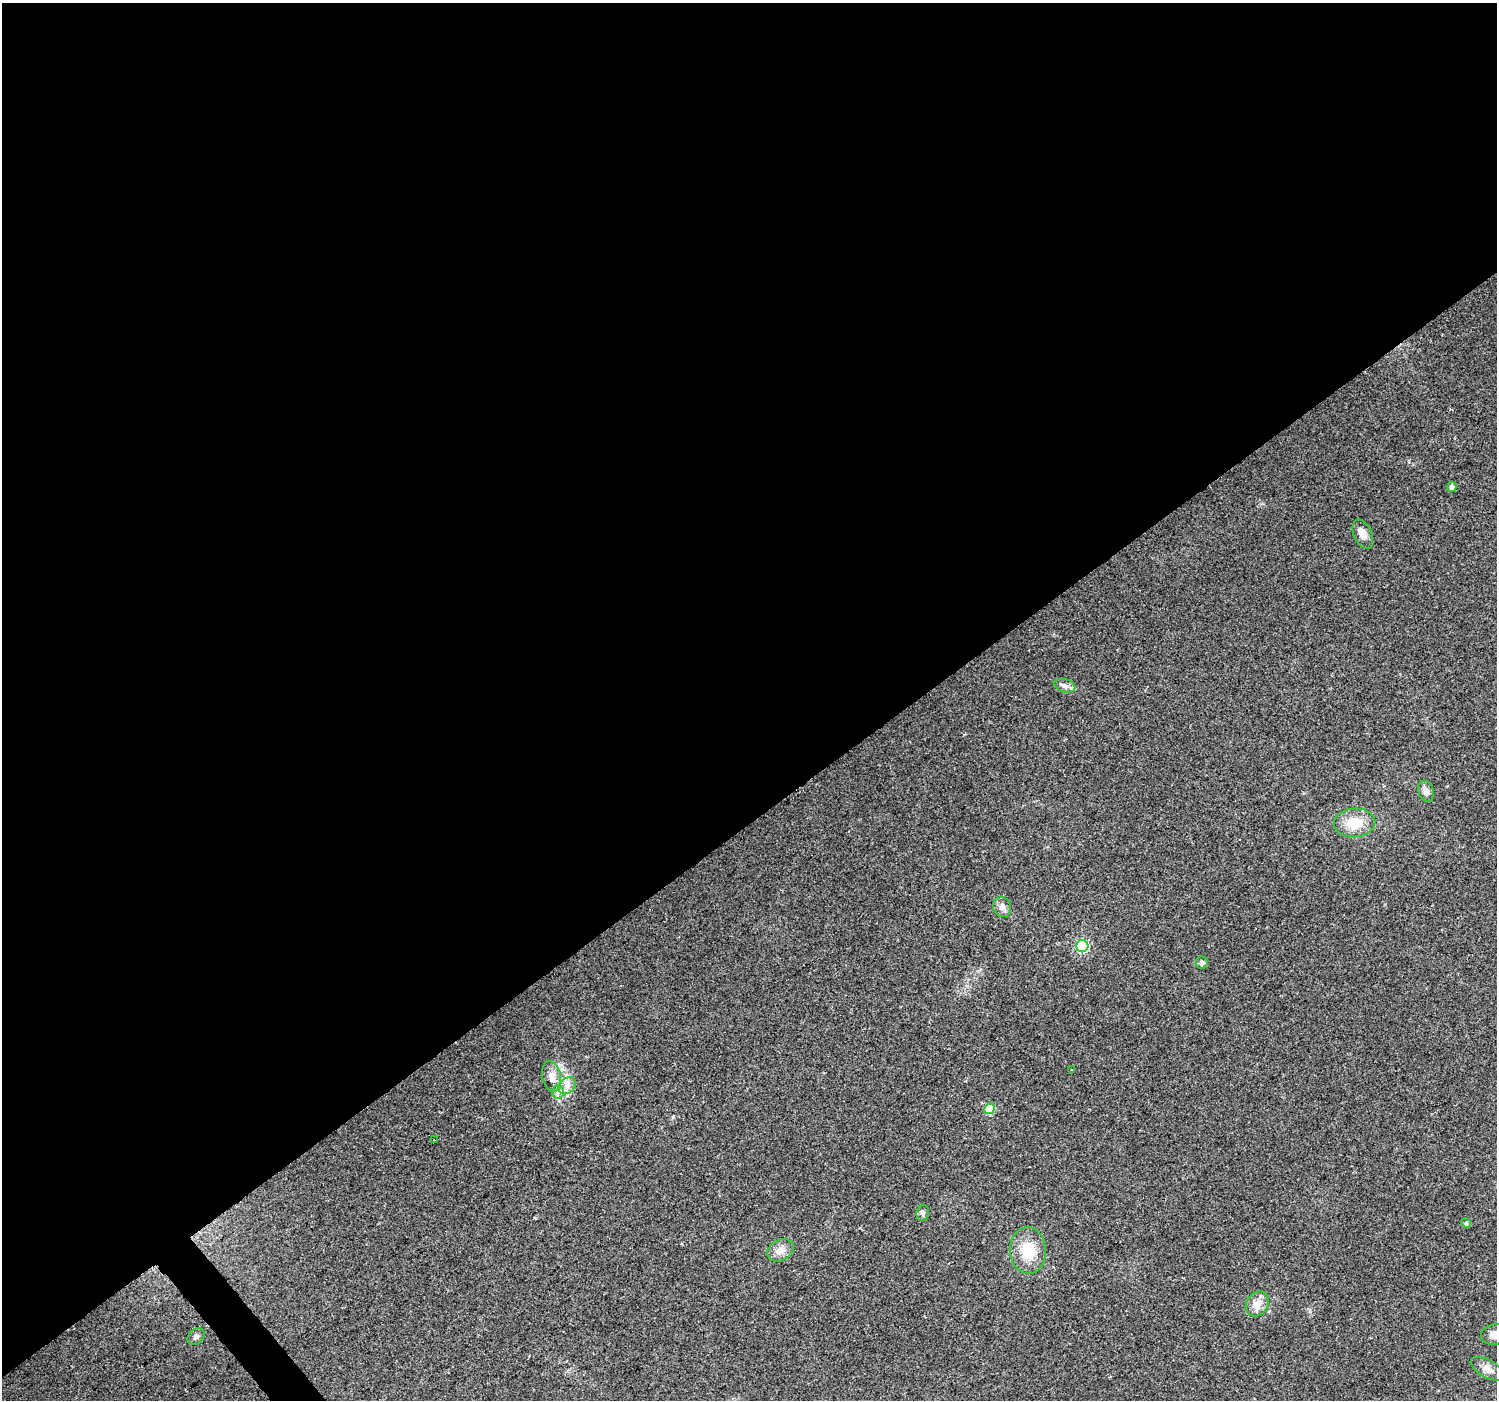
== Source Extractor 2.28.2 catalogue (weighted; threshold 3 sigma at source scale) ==
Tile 2 of 4 x 4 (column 2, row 1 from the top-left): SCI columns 1500-2994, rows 4396-5793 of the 5985 x 5930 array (HDU 1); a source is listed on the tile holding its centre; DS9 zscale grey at full resolution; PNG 1499 x 1402 px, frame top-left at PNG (2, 3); each listed source drawn as its Kron ellipse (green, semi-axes under 4 px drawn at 4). Shown black and unused: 59% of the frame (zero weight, under 2 of 3 exposures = <1% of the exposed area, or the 3 px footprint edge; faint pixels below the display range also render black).
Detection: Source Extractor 2.28.2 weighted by HDU 2 'WHT'; one run over the whole footprint, this tile lists its part. Background 0.114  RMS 0.009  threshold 0.0403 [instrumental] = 3 sigma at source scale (4.5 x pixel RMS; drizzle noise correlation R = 1.50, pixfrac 1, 0.0396/0.0396 arcsec/px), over >= 5 px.
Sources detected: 23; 1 inside a brighter listed object's ellipse — not listed separately; the other 22 listed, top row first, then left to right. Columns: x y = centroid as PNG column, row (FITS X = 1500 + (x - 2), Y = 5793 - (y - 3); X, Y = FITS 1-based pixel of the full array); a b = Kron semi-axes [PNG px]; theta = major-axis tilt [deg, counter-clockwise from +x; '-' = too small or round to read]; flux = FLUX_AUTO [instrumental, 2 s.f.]
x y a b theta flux
1452 487 5 5 - 3.4
1363 534 15 9 -66 8
1065 686 11 6 -15 3.7
1426 791 11 7 -71 4.6
1355 823 20 14 4 20
1002 907 10 9 - 4.4
1082 946 6 6 - 110
1202 963 6 6 - 3.8
1072 1070 2 2 - 0.64
552 1076 15 9 -78 8
567 1086 9 7 44 5.1
558 1092 6 6 - 2.7
990 1109 5 5 - 36
434 1140 3 2 - 1.4
923 1213 8 6 78 2.6
1466 1223 5 4 - 1.1
780 1250 14 10 29 7.4
1028 1250 23 18 -86 26
1257 1304 13 10 54 9.1
1495 1334 14 10 12 7.4
196 1337 9 7 45 3.1
1487 1369 18 9 -29 6.7
Isophote crosses this tile's border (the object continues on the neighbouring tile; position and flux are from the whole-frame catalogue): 1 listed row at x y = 1495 1334